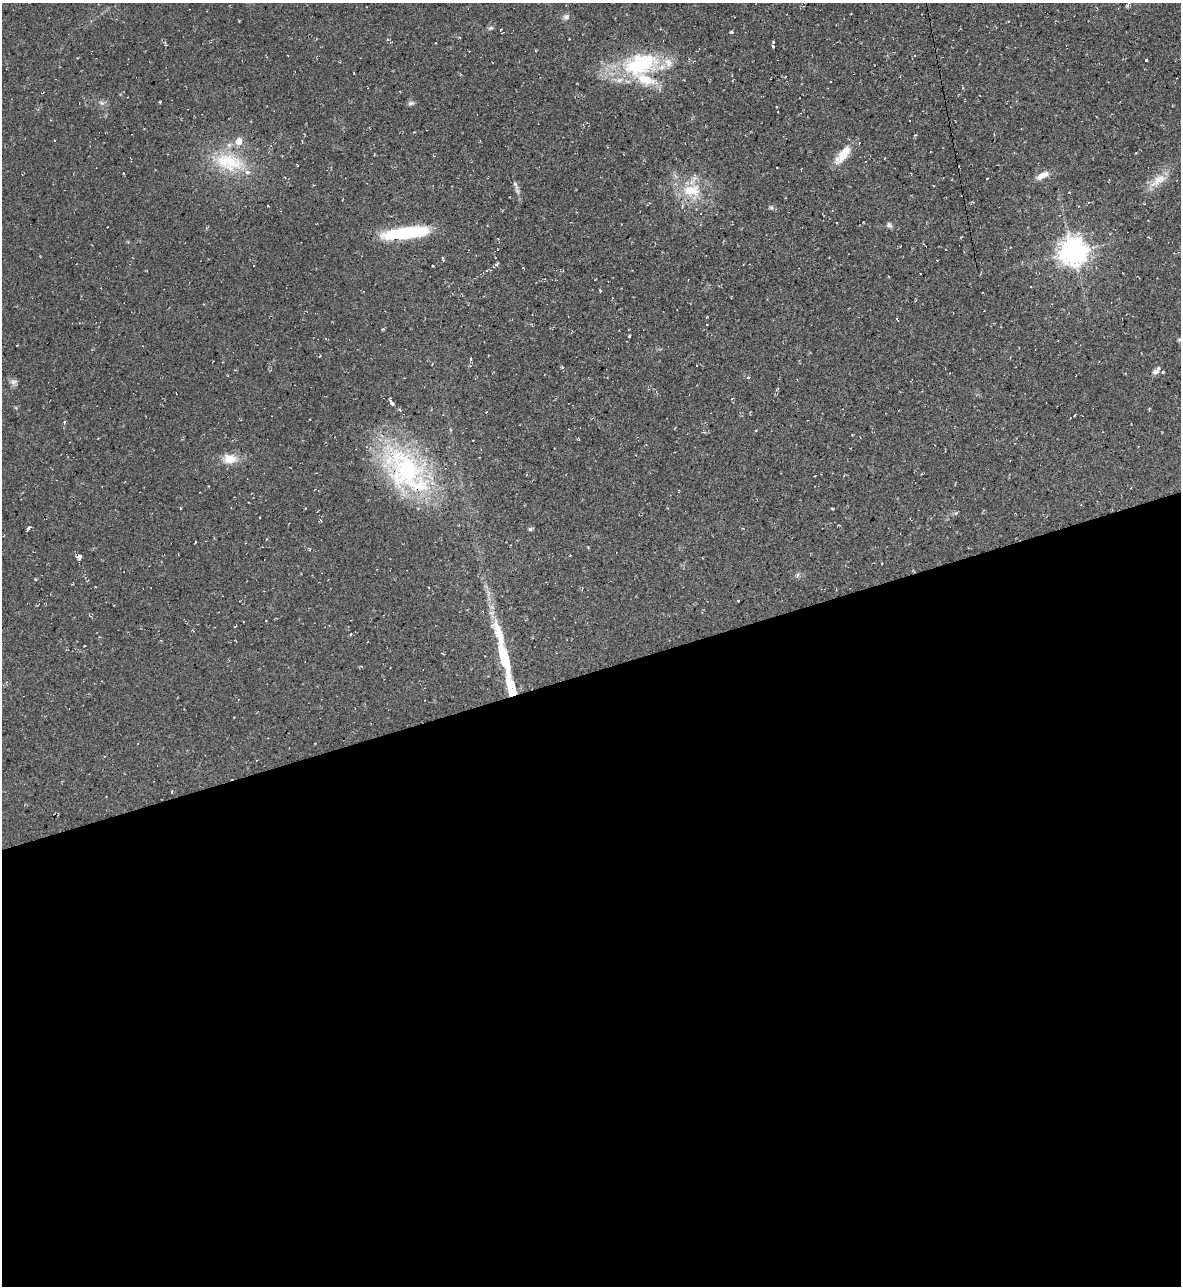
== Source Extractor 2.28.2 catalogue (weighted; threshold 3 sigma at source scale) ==
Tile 15 of 4 x 4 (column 3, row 4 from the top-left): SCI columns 2498-3676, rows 1-1284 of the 5116 x 5134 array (HDU 1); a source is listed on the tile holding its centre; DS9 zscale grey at full resolution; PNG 1183 x 1288 px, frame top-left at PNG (2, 3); no overlay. Shown black and unused: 48% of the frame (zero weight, under 2 of 3 exposures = <1% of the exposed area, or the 3 px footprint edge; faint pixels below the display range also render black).
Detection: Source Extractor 2.28.2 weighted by HDU 2 'WHT'; one run over the whole footprint, this tile lists its part. Background 0.0389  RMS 0.0094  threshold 0.0424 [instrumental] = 3 sigma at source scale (4.5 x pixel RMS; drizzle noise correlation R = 1.50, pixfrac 1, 0.05/0.05 arcsec/px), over >= 5 px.
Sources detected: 62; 5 cosmic-ray / hot-pixel residue — not listed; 9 inside a brighter listed object's ellipse — not listed separately; the other 48 listed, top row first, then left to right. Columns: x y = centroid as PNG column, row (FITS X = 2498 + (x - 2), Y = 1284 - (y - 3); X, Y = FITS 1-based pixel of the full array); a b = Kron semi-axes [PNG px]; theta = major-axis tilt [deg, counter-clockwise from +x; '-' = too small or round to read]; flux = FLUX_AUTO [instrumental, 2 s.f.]
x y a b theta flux
1128 5 9 5 13 2.2
566 17 9 7 14 3
491 28 7 4 -17 1.4
500 30 4 2 - 0.65
731 32 3 3 - 1.1
773 42 3 3 - 12
774 46 3 3 - 3.4
1146 60 3 3 - 1.9
640 64 50 30 16 82
160 102 3 2 - 1.2
102 103 8 4 -31 2.2
411 103 9 5 10 2.2
777 106 3 3 - 2
915 135 4 3 - 0.97
843 155 29 11 44 15
229 162 44 24 -14 50
123 173 3 2 - 0.57
1042 175 17 7 29 8.2
987 178 3 2 - 0.52
1158 180 25 11 36 14
517 191 8 6 -70 2.5
692 191 28 17 0 30
771 208 7 5 -29 1.7
889 225 8 6 -19 2.4
406 233 46 10 7 70
1073 251 8 8 - 1200
443 259 7 2 -71 1.1
496 264 6 3 34 1.5
432 266 3 3 - 2.1
600 290 3 2 - 1.2
707 324 3 2 - 0.56
629 336 3 3 - 0.85
1179 340 5 5 - 0.63
471 359 4 3 - 1.1
1156 371 14 6 47 4.3
13 382 8 8 - 3.3
391 402 9 4 -56 3.4
229 459 15 11 -1 13
407 470 78 40 -48 160
180 508 3 2 - 0.59
956 513 5 5 - 1.2
28 528 6 3 57 1.6
530 529 5 5 - 1.6
79 557 6 5 - 4.3
797 575 8 4 81 1.8
738 601 3 3 - 2.3
351 635 3 3 - 1.4
504 657 63 11 -76 59
Overlapping masked pixels (flux is a lower limit): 2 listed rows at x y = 407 470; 79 557